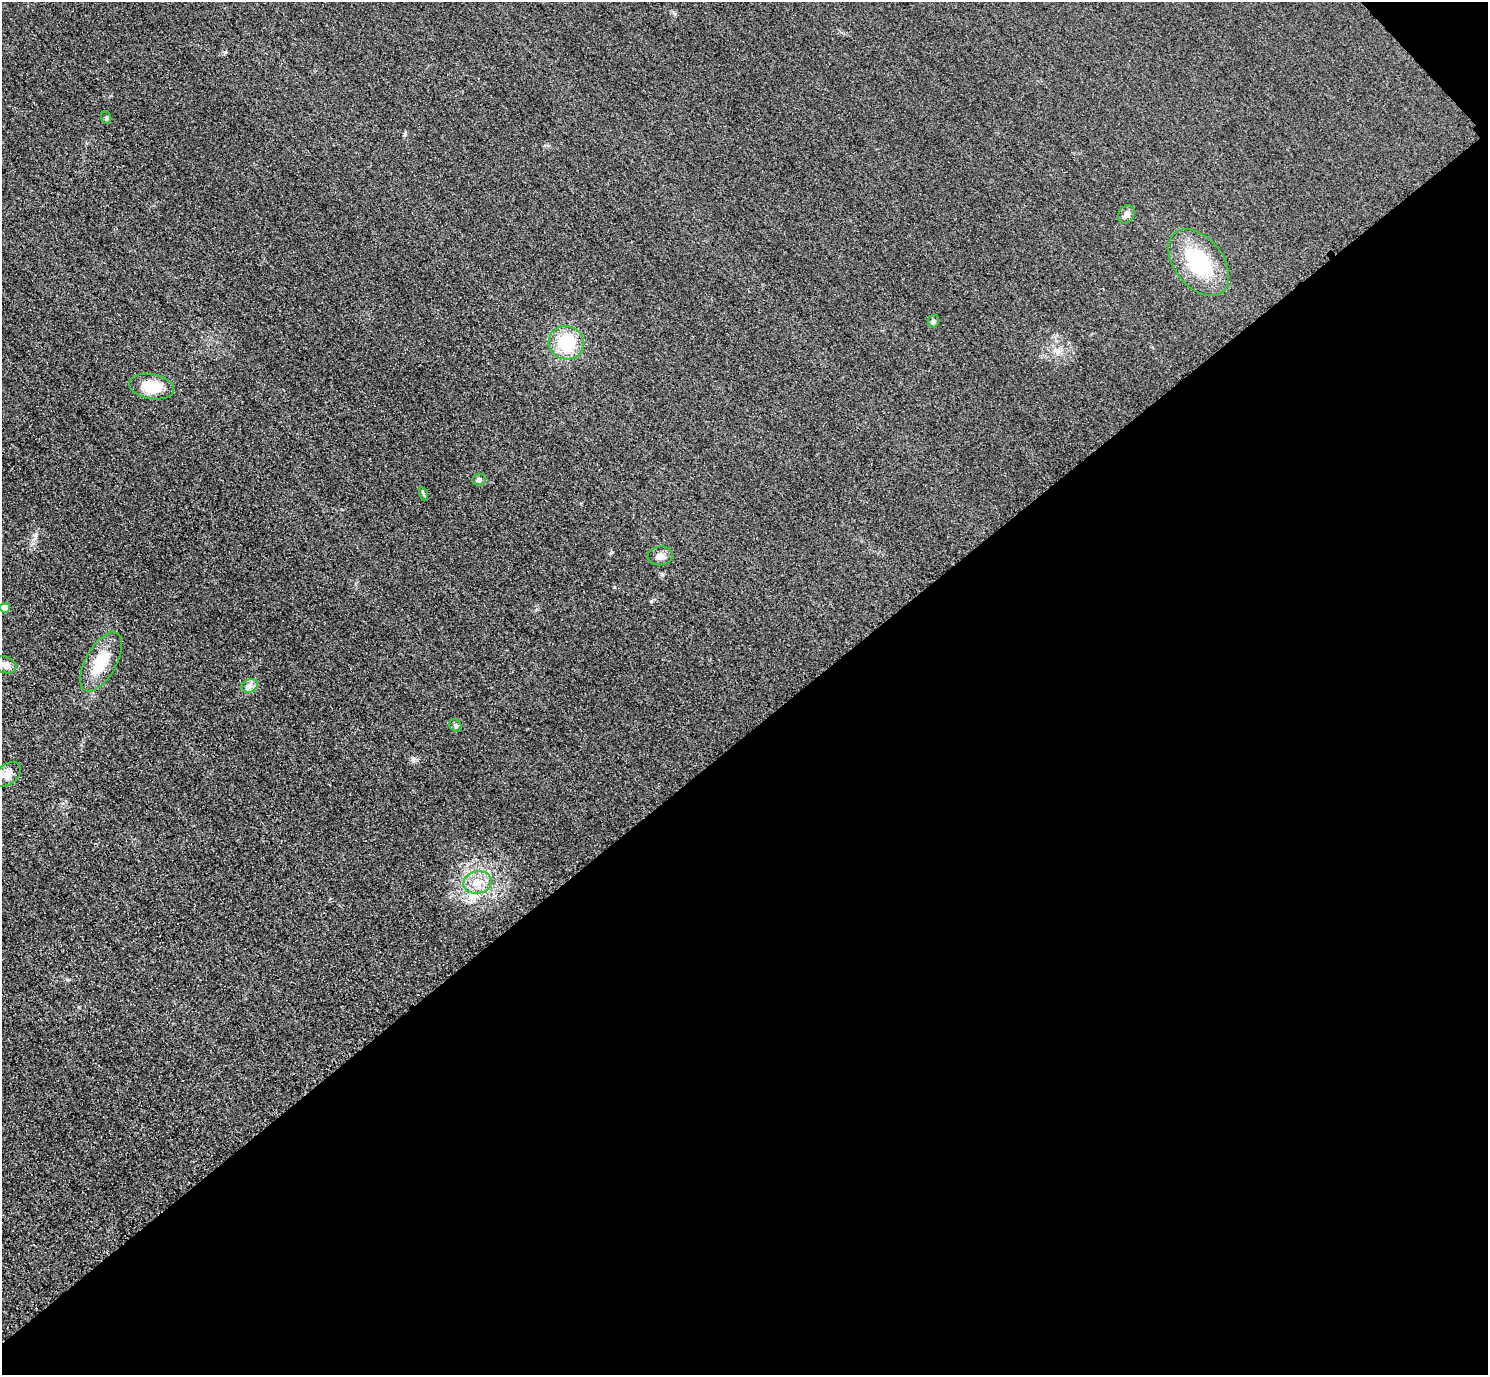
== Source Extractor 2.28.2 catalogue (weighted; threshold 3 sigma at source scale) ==
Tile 12 of 4 x 4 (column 4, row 3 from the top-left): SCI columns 4490-5975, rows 1558-2930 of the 6005 x 6003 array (HDU 1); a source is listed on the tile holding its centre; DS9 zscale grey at full resolution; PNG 1490 x 1377 px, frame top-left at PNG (2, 2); each listed source drawn as its Kron ellipse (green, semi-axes under 4 px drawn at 4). Shown black and unused: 47% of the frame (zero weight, under 3 of 4 exposures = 3% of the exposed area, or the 3 px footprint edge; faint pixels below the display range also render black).
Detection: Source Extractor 2.28.2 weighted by HDU 2 'WHT'; one run over the whole footprint, this tile lists its part. Background 0.0521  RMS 0.016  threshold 0.0725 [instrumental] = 3 sigma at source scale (4.5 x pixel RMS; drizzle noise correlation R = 1.50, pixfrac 1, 0.05/0.05 arcsec/px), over >= 5 px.
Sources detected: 16; all 16 listed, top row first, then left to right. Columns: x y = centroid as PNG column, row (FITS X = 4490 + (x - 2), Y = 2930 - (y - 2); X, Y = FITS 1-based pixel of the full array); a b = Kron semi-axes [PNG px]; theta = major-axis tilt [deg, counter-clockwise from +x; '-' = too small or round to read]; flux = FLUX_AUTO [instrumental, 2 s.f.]
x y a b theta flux
106 118 6 5 - 2.7
1126 214 9 8 - 7.7
1199 263 38 24 -51 110
933 321 6 5 - 3.8
566 343 17 17 - 75
151 387 22 12 -11 49
479 480 7 6 - 4.8
424 494 6 4 -71 2.3
660 556 12 9 6 9.9
5 608 5 5 - 24
101 662 33 15 61 56
5 665 11 8 -21 11
250 686 8 6 22 6.3
455 726 7 5 -46 3.8
7 774 15 10 38 12
478 882 14 11 13 22
Isophote crosses this tile's border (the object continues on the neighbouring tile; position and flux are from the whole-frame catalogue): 1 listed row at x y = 5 608
Unlisted compact peaks at least as high as the median listed source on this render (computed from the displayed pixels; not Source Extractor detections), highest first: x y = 413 759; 33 540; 675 14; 611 553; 1058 351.